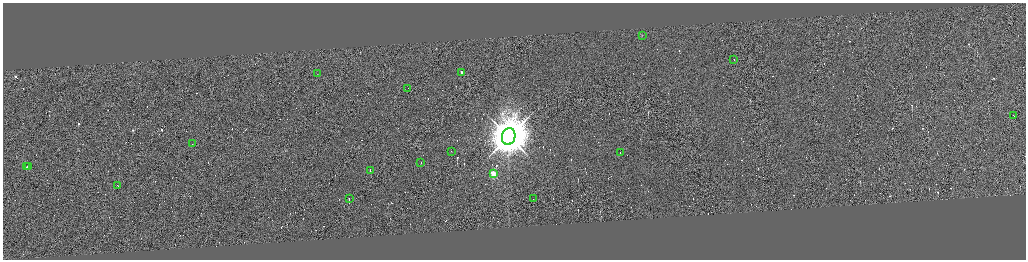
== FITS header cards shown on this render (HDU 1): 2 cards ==
NAXIS1  =                 4093
NAXIS2  =                 1029

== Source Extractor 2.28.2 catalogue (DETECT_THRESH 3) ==
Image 4093 x 1029 px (HDU 1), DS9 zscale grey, zoomed out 1/4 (1 PNG px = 4 x 4 image px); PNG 1028 x 262 px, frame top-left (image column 2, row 1029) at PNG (3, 3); each listed source drawn as its Kron ellipse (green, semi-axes under 4 px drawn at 4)
Background 0.0365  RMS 4.2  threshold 12.6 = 3 sigma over >= 5 px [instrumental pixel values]
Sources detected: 365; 347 cannot appear on this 1/4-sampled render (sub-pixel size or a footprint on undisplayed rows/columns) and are neither listed nor drawn; the other 18 listed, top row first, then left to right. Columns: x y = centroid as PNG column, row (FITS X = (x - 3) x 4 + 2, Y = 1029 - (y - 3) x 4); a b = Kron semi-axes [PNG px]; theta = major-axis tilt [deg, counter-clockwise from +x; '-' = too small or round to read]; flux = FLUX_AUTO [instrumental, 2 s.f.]
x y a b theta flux
642 36 2 1 - 6.3e+02
734 60 2 1 - 2.2e+04
462 73 2 1 - 2.7e+04
318 74 2 1 - 4.2e+02
408 89 2 1 - 1.1e+04
1014 116 2 1 - 1.1e+04
509 137 8 6 78 1.6e+07
193 144 2 1 - 1.3e+03
452 152 2 1 - 3.1e+04
620 153 2 1 - 1.6e+04
421 163 2 1 - 3.3e+04
27 167 2 1 - 2.3e+04
28 167 2 1 - 1.3e+04
370 171 2 1 - 3.1e+04
493 174 2 2 - 1.5e+05
118 186 2 1 - 1.2e+04
349 199 2 1 - 6.8e+04
534 199 2 1 - 7.9e+03
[347 sub-pixel or undisplayed-footprint detections neither listed nor drawn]